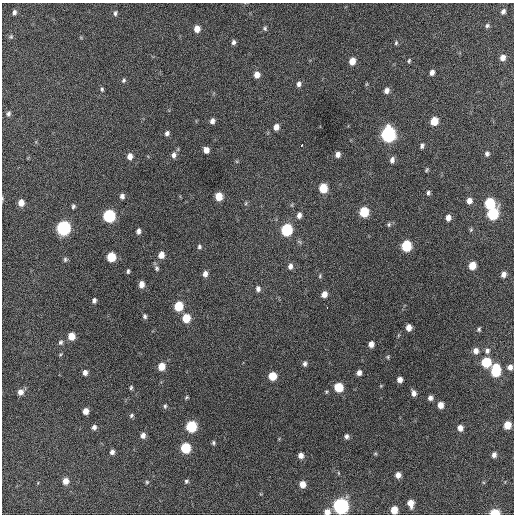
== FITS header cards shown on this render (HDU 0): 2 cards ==
NAXIS1  =                  512 / Axis length
NAXIS2  =                  512 / Axis length

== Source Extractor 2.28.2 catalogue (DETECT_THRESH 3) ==
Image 512 x 512 px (HDU 0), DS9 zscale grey, 1 PNG px = 1 image px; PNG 516 x 516 px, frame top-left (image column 1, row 512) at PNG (2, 3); no overlay
Background 366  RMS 19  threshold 56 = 3 sigma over >= 5 px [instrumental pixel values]
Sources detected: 125; all 125 listed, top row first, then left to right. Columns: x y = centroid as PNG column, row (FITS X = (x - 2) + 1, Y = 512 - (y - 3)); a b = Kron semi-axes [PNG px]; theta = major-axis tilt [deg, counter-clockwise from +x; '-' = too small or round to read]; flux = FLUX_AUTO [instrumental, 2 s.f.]
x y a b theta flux
503 11 6 4 58 3700
14 12 6 5 - 3500
115 13 7 4 77 2600
487 26 6 6 - 2600
265 28 6 5 - 2100
197 29 6 5 - 11000
11 37 5 5 - 1900
233 42 6 5 - 3500
396 43 6 4 85 2000
503 57 6 6 - 7700
352 61 6 5 - 13000
409 61 6 4 64 1600
432 72 6 4 70 5400
257 75 7 6 - 9300
124 80 6 5 - 2400
299 84 7 5 79 4300
102 89 7 4 83 2100
387 90 7 6 - 5600
8 114 7 5 71 2900
212 121 6 5 - 5100
434 121 6 6 - 23000
276 127 6 5 - 8100
167 133 5 5 - 3900
388 134 8 7 - 290000
302 145 4 3 - 4300
422 146 6 4 72 3200
206 150 6 5 - 8400
338 154 6 5 - 5900
487 154 6 5 - 3200
174 155 8 7 - 5300
130 156 7 5 81 7500
392 160 7 5 74 5000
426 170 6 4 51 1700
323 188 7 6 - 31000
428 193 6 4 82 2600
122 196 6 5 - 4200
219 196 6 6 - 19000
2 198 6 3 -72 1400
469 201 7 6 - 7200
21 203 7 6 - 10000
246 203 6 3 71 1500
489 203 7 6 - 58000
73 206 6 5 - 2300
364 212 7 6 - 48000
493 214 8 7 - 80000
299 215 8 6 79 5700
109 216 7 6 - 130000
448 218 6 5 - 6800
389 225 6 5 - 2100
63 228 8 7 - 210000
286 230 7 6 - 95000
471 230 6 4 69 1600
138 231 5 4 - 4100
406 246 7 6 - 70000
199 247 6 5 - 2300
161 255 7 6 - 11000
111 257 6 6 - 35000
65 259 6 5 - 2400
472 265 6 5 - 18000
290 266 7 5 78 5100
157 268 7 6 - 2800
128 271 5 3 - 2100
205 274 6 5 - 6100
503 274 5 5 - 6200
320 276 6 4 83 1600
141 284 6 5 - 8700
258 289 6 5 - 4200
324 294 6 5 - 8700
94 300 5 4 - 3500
178 306 7 6 - 38000
327 308 3 2 - 6500
145 316 6 5 - 2900
186 318 7 6 - 27000
409 327 6 5 - 8300
479 329 5 4 - 1900
71 336 6 5 - 17000
61 342 6 6 - 3000
371 344 5 5 - 8100
476 351 7 6 - 6500
487 351 7 7 - 4400
60 355 5 3 - 1300
388 357 5 4 - 1600
486 362 7 6 - 51000
305 364 6 5 - 3600
161 366 6 6 - 18000
510 367 6 5 - 5800
496 370 10 6 86 58000
85 372 6 5 - 5200
359 373 5 5 - 5800
272 376 6 6 - 26000
400 379 5 5 - 6600
381 386 5 3 - 1100
338 387 6 6 - 39000
131 388 5 4 - 2000
20 392 6 6 - 7500
414 393 6 5 - 5700
187 397 5 4 - 1500
430 398 5 4 - 4600
440 405 5 5 - 9900
165 406 6 4 89 2100
85 411 5 5 - 10000
131 416 6 5 - 2400
507 425 6 5 - 18000
191 426 7 6 - 79000
94 427 5 5 - 4300
460 428 6 5 - 7200
143 435 6 6 - 6000
346 436 6 5 - 3700
213 443 5 5 - 2100
185 448 6 6 - 59000
112 452 5 5 - 4700
375 454 6 4 0 1400
301 455 5 5 - 7000
494 455 5 5 - 5000
338 473 5 3 - 1000
398 475 5 5 - 7800
65 481 6 6 - 10000
186 481 6 5 - 2300
147 482 5 5 - 1800
302 484 6 5 - 12000
410 503 7 5 -80 12000
341 506 7 7 - 320000
394 510 6 5 - 17000
327 512 7 6 - 8900
495 513 6 4 4 41000
At the frame edge (FLAGS 8, measured only in part): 5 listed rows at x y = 2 198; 341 506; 394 510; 327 512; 495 513